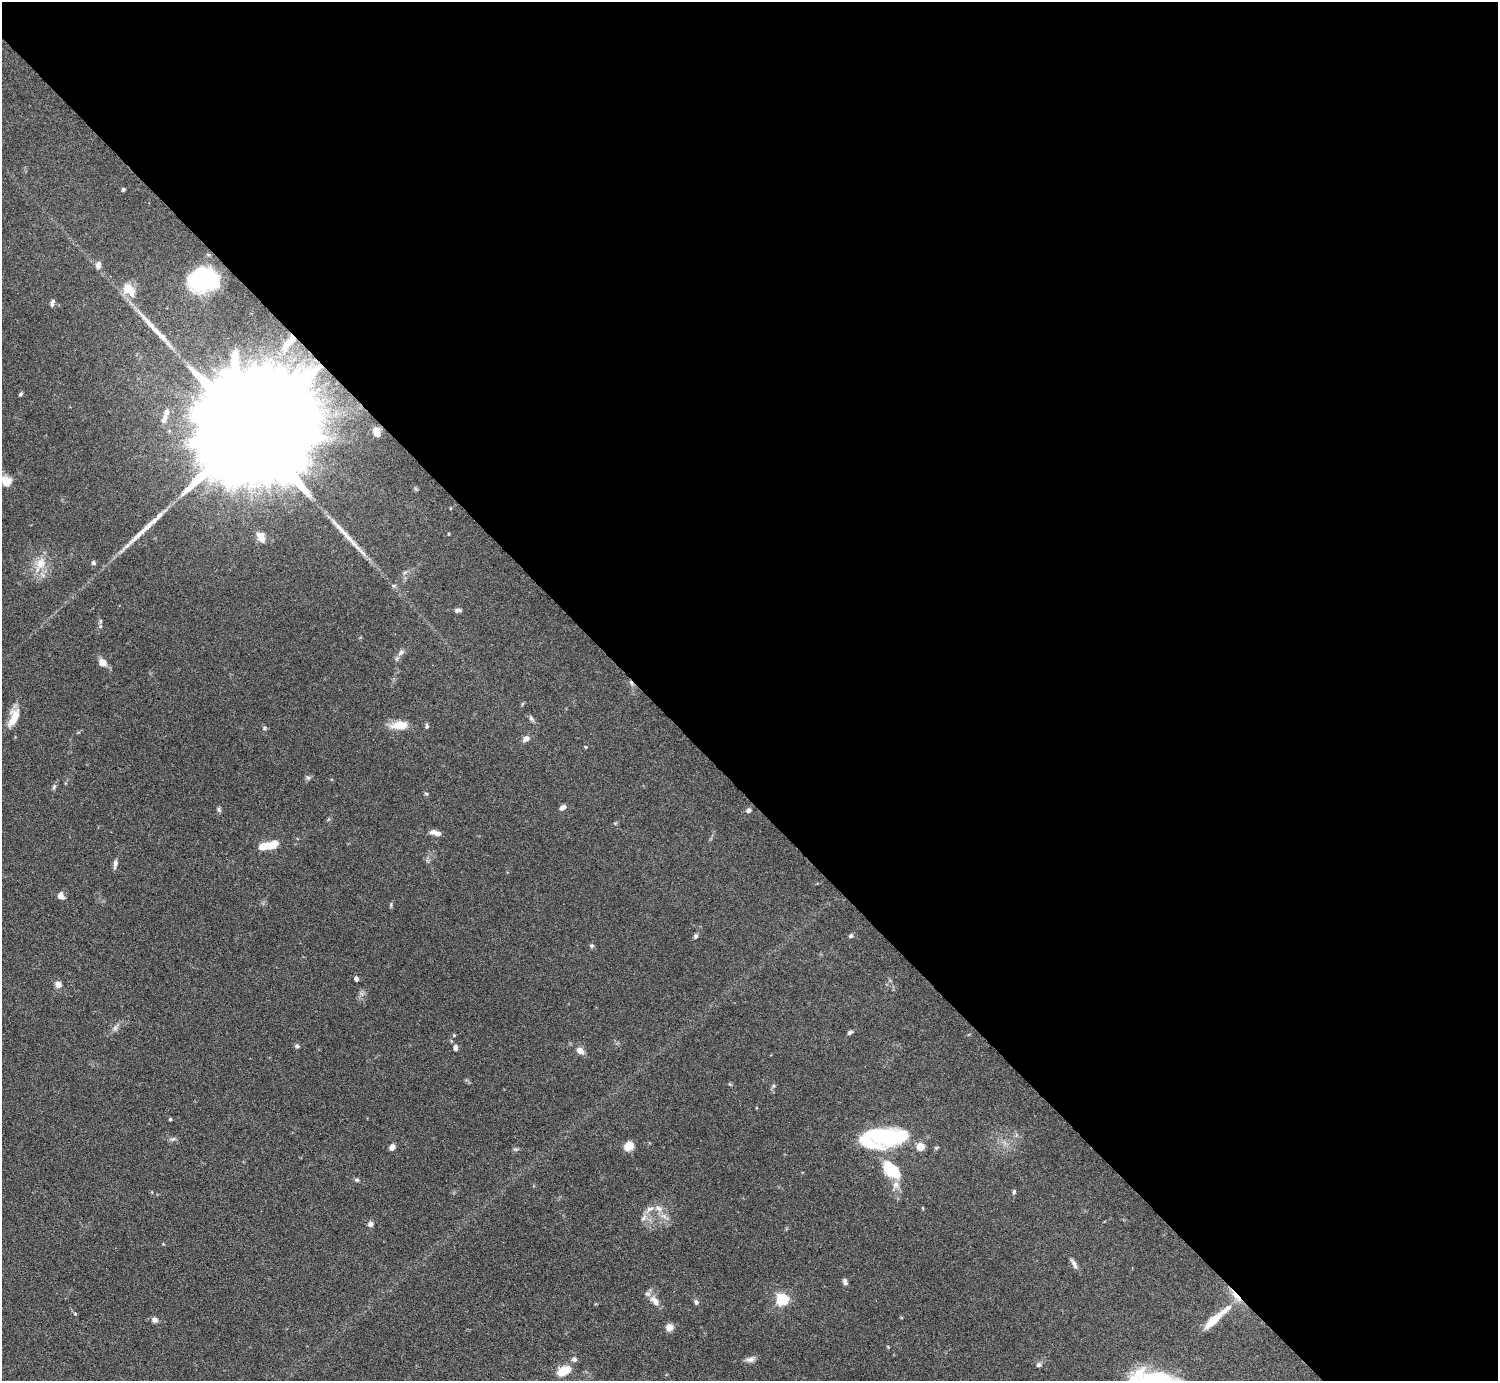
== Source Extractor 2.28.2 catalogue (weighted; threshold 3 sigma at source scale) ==
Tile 8 of 4 x 4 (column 4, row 2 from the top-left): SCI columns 4494-5989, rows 3070-4448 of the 6034 x 6030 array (HDU 1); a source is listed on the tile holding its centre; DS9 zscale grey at full resolution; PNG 1500 x 1383 px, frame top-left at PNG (2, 2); no overlay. Shown black and unused: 57% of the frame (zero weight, under 4 of 7 exposures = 3% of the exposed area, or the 3 px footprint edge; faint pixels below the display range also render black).
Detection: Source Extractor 2.28.2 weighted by HDU 2 'WHT'; one run over the whole footprint, this tile lists its part. Background 0.073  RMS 0.0036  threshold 0.0146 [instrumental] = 3 sigma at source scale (4.09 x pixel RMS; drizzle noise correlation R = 1.36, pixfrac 0.8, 0.05/0.05 arcsec/px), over >= 5 px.
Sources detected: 88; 3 inside a brighter object's white glare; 2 long thin detections or spike segments (spike, bleed or trail) — not listed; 9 inside a brighter listed object's ellipse — not listed separately; the other 74 listed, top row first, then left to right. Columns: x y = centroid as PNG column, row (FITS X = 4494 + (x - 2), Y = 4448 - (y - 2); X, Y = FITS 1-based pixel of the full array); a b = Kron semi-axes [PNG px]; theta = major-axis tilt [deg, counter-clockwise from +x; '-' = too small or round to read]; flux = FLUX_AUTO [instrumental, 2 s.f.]
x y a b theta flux
123 190 4 4 - 0.5
98 265 9 7 75 1.3
206 278 28 19 20 36
129 289 18 11 -47 5.6
52 303 8 4 76 0.93
162 336 17 7 -43 2.5
287 344 22 8 50 4
20 394 6 4 41 0.49
164 419 13 6 55 1.3
252 429 101 21 41 31000
377 432 7 6 - 2.9
6 481 12 11 - 3.3
261 537 13 8 -65 2.5
41 563 15 13 54 4.8
93 563 6 5 - 0.62
458 610 8 4 3 0.99
401 652 9 6 44 1.2
102 662 10 7 -36 2.6
14 716 22 13 72 4.4
531 718 7 5 -44 0.7
399 725 21 10 2 4.9
427 726 6 5 - 0.58
264 728 6 4 89 0.44
526 739 9 6 35 1.5
586 747 4 3 - 0.25
308 778 6 5 - 0.64
54 787 7 5 69 0.62
426 794 6 4 -3 0.38
563 807 7 5 38 1.3
219 810 7 5 -74 0.64
748 810 6 5 - 0.96
432 832 10 7 9 1.2
272 844 13 8 28 5.1
115 864 11 5 78 1.1
61 895 7 6 - 1.8
391 904 7 3 90 0.43
696 936 6 5 - 0.67
851 936 5 5 - 0.72
592 946 6 6 - 0.62
356 979 5 4 - 0.9
58 984 8 7 - 1.7
115 1028 9 5 59 0.97
850 1032 7 5 32 0.65
297 1046 5 5 - 0.58
455 1048 8 5 -88 1
580 1051 9 6 -37 2.3
773 1086 7 4 71 0.52
170 1119 4 3 - 0.35
871 1134 32 26 45 17
173 1139 7 5 11 0.7
629 1146 8 7 - 5.2
392 1147 6 5 - 1.7
920 1147 5 5 - 9.4
516 1149 7 4 17 0.52
891 1170 24 15 -39 10
357 1180 6 5 - 0.53
1014 1192 6 4 72 0.5
658 1208 13 8 -32 2.3
644 1218 11 5 49 1.3
370 1224 6 6 - 1.1
1074 1264 16 5 -59 1.3
845 1282 8 5 -68 0.97
782 1299 6 5 - 44
655 1301 16 8 -47 2.7
696 1302 7 5 -54 0.81
75 1314 4 4 - 0.34
154 1320 7 7 - 1.3
1213 1321 35 10 41 6.6
669 1327 9 8 - 2
574 1359 7 6 - 0.9
750 1359 11 7 4 1.5
1039 1365 7 6 - 0.74
564 1371 12 7 27 8.6
1159 1377 40 14 -7 15
Overlapping masked pixels (flux is a lower limit): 2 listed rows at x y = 287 344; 252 429
Isophote crosses this tile's border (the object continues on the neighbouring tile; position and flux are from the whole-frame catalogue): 1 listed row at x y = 1159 1377